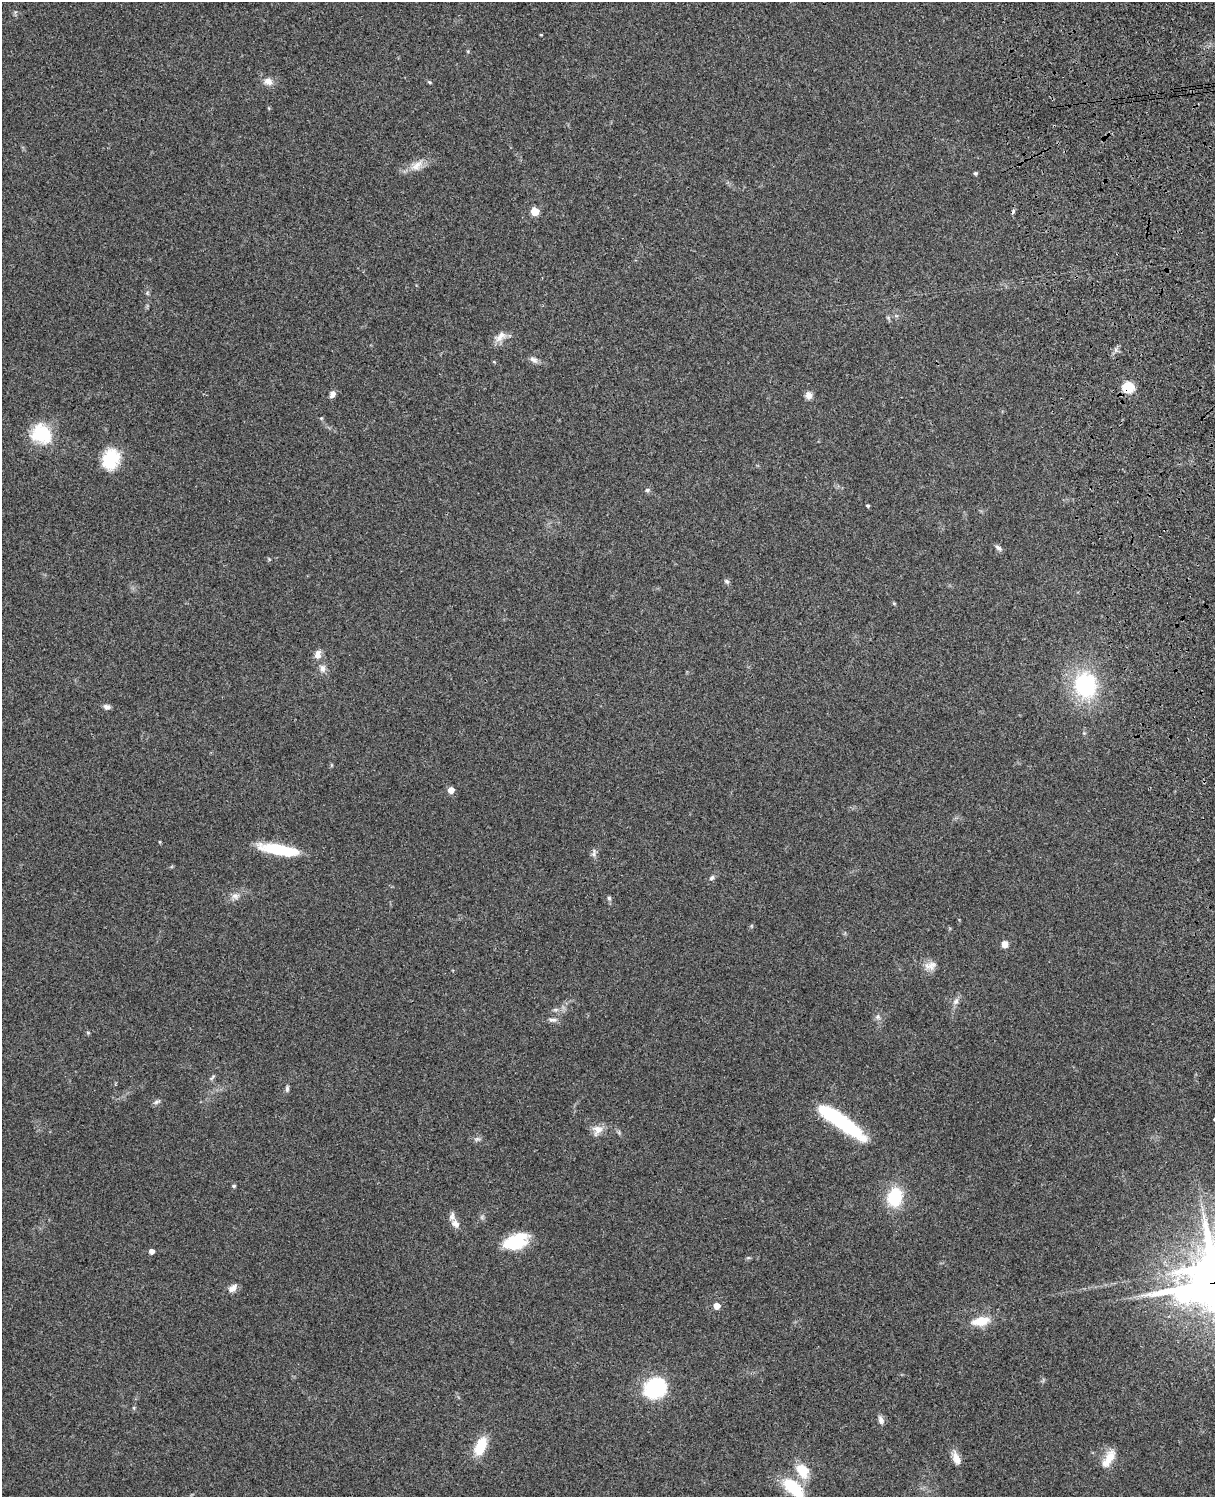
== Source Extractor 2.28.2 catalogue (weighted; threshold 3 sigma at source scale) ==
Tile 6 of 4 x 3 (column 2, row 2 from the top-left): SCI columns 1331-2543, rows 1660-3154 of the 5089 x 4927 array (HDU 1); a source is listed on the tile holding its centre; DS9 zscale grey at full resolution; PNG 1217 x 1499 px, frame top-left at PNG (2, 2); no overlay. Shown black and unused: <1% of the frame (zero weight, under 3 of 4 exposures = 6% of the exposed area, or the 3 px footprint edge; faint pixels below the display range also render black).
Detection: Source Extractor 2.28.2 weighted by HDU 2 'WHT'; one run over the whole footprint, this tile lists its part. Background 0.21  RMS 0.0082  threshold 0.037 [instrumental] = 3 sigma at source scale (4.5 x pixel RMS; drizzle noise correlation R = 1.50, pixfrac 1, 0.05/0.05 arcsec/px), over >= 5 px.
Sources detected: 59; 1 cosmic-ray / hot-pixel residue — not listed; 1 inside a brighter listed object's ellipse — not listed separately; the other 57 listed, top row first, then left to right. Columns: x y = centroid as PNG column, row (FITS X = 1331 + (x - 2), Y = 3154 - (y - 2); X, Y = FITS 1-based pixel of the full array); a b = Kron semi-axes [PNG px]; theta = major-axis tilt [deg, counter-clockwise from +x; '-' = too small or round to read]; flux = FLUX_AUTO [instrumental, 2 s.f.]
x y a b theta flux
541 35 4 3 - 0.69
268 81 12 9 -17 5.8
429 82 5 4 - 0.94
417 165 19 11 40 8.9
975 173 5 4 - 1.2
535 211 5 5 - 25
896 316 7 4 -19 1.3
500 337 18 9 46 7
533 360 12 6 -28 3.2
1128 387 10 10 - 20
332 394 7 6 - 3.9
809 395 9 8 - 4.3
321 418 6 3 -18 0.85
41 434 26 23 -36 32
111 459 23 18 70 29
647 490 6 5 - 1.5
868 506 4 3 - 1.3
998 548 10 6 -37 2.4
727 581 8 5 -38 1.7
894 603 5 4 - 0.86
318 655 11 8 73 5.3
322 668 11 8 -90 4.1
1085 685 19 17 -84 85
107 707 8 6 -18 3.1
451 790 5 5 - 8.4
280 850 44 10 -9 40
594 854 12 6 89 2.9
712 878 8 5 45 2
235 896 10 8 -9 4
609 898 5 5 - 1.4
1005 944 7 6 - 5.5
930 966 17 11 8 7.1
956 1001 10 7 62 3.4
878 1017 7 5 71 2.1
553 1020 12 6 -4 3
88 1033 5 3 - 0.81
212 1077 10 3 50 1.3
287 1089 9 5 89 1.9
157 1102 10 5 24 2.1
840 1121 53 12 -35 77
597 1130 15 12 56 7.2
234 1186 5 4 - 1.2
894 1197 15 12 80 42
455 1224 11 8 -47 4.9
516 1242 26 16 21 34
151 1251 4 4 - 4.4
233 1288 13 7 42 4.8
717 1306 5 4 - 9.9
981 1321 20 9 10 17
655 1388 23 19 35 57
134 1408 6 3 -72 0.92
881 1420 11 6 -73 3.1
480 1446 15 8 67 30
956 1458 18 8 -70 7.1
1108 1459 25 10 59 12
802 1471 21 15 -59 16
793 1488 31 15 -43 30
Overlapping masked pixels (flux is a lower limit): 1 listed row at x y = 1128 387
Isophote crosses this tile's border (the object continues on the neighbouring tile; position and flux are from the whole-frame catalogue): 1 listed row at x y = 793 1488